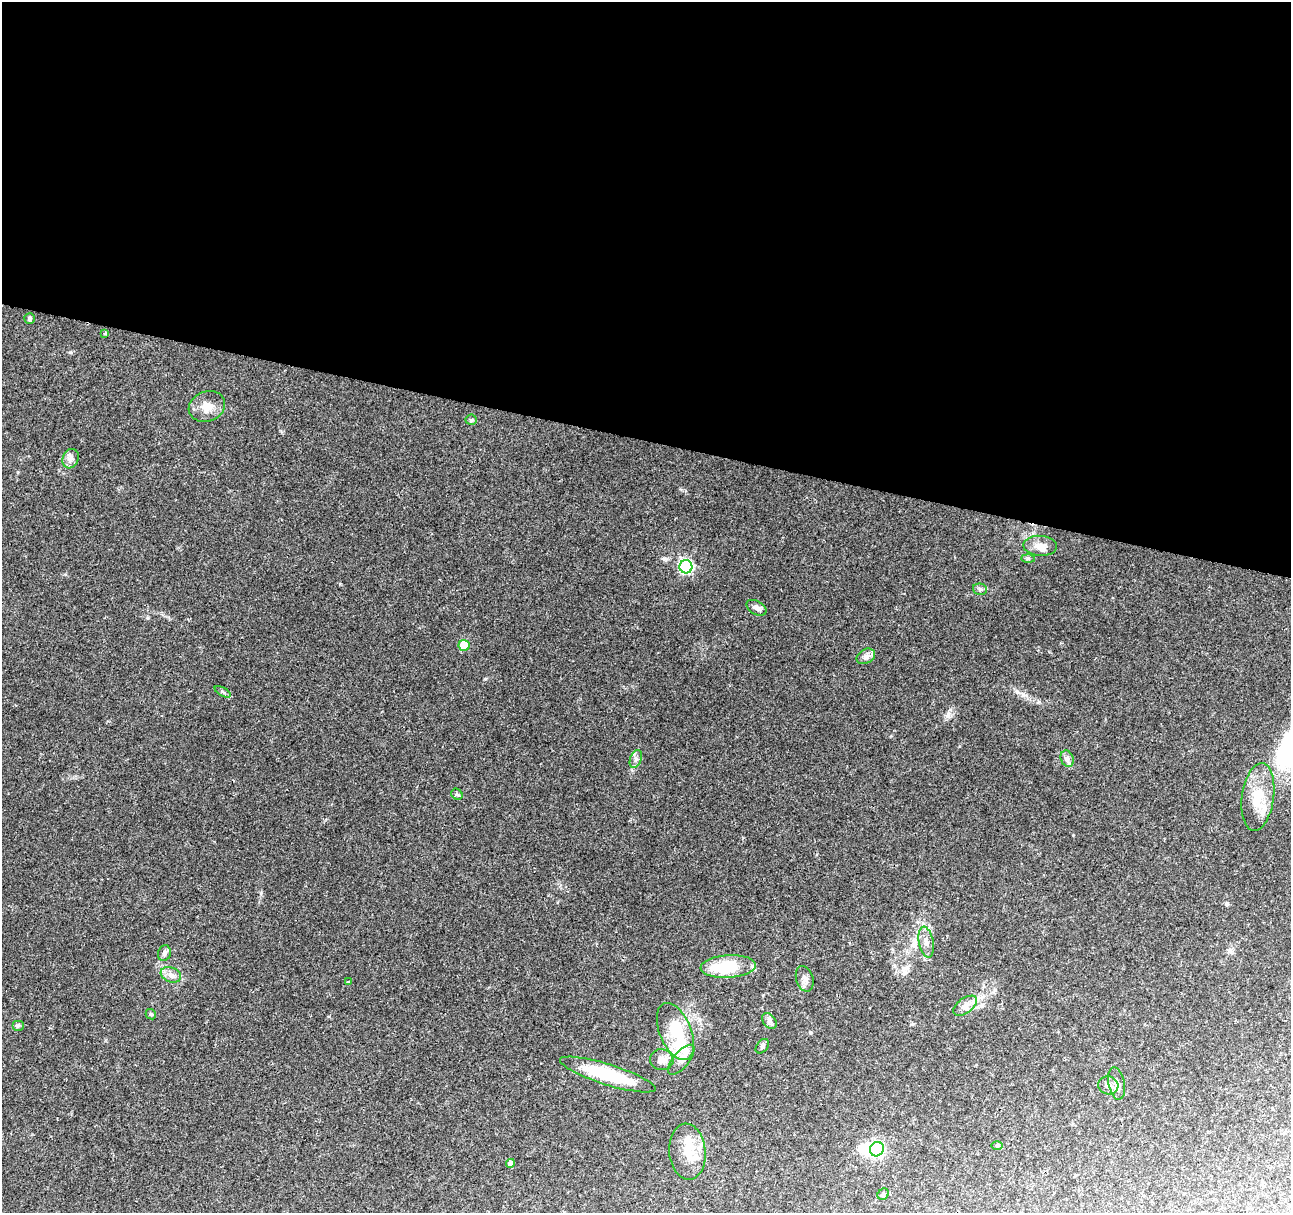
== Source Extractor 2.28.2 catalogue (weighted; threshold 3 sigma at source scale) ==
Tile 3 of 4 x 4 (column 3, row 1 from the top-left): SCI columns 2581-3869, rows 3848-5058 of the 5161 x 5336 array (HDU 1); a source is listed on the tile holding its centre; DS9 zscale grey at full resolution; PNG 1293 x 1215 px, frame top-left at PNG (2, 2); each listed source drawn as its Kron ellipse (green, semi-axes under 4 px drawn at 4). Shown black and unused: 36% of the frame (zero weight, under 2 of 3 exposures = <1% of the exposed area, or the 3 px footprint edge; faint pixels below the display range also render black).
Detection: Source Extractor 2.28.2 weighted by HDU 2 'WHT'; one run over the whole footprint, this tile lists its part. Background 0.0679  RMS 0.007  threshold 0.0317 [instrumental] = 3 sigma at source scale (4.5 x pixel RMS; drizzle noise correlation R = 1.50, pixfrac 1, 0.0396/0.0396 arcsec/px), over >= 5 px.
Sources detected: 48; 5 inside a brighter object's white glare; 1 cosmic-ray / hot-pixel residue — neither listed nor drawn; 3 inside a brighter listed object's ellipse — not listed separately; the other 39 listed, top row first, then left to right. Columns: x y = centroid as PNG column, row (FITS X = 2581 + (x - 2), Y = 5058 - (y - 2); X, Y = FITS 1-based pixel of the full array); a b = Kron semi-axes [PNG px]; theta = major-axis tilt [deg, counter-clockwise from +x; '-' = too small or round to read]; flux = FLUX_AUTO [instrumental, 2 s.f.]
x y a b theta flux
29 318 5 5 - 1.2
105 333 4 3 - 0.66
207 406 18 15 21 9.2
471 420 5 5 - 1.1
71 459 10 7 64 3.1
1040 546 17 10 -4 6.6
1028 558 6 4 -2 1.2
686 567 6 6 - 85
980 589 7 5 -14 1.5
757 608 11 6 -30 2.8
464 645 5 5 - 20
866 656 10 7 28 3
223 692 9 4 -30 1.3
636 759 9 5 69 2.3
1067 759 8 6 -69 2.2
457 794 6 5 - 1.3
1258 797 34 16 82 22
926 942 16 7 -80 4.5
164 953 8 6 74 2.3
728 966 27 11 4 27
171 975 10 7 -22 3.6
805 979 13 8 -73 3.4
348 982 3 3 - 2.6
965 1006 13 7 36 4.5
151 1014 6 4 -42 0.99
769 1021 9 6 -51 2.1
18 1025 6 5 - 1.3
675 1031 30 16 -67 29
762 1046 8 5 51 1.4
662 1060 12 10 -9 4.7
681 1060 18 8 50 5.2
608 1074 50 10 -17 38
1116 1083 16 8 -79 5
1108 1085 10 9 - 4.1
997 1145 6 4 0 0.89
877 1149 7 6 - 89
687 1152 28 18 -85 17
510 1163 4 4 - 3.9
883 1194 6 5 - 1.2
Unlisted compact peaks at least as high as the median listed source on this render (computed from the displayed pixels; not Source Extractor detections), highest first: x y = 485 679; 70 352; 664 559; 261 893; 1023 695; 1073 835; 948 716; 148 618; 281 431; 65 574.